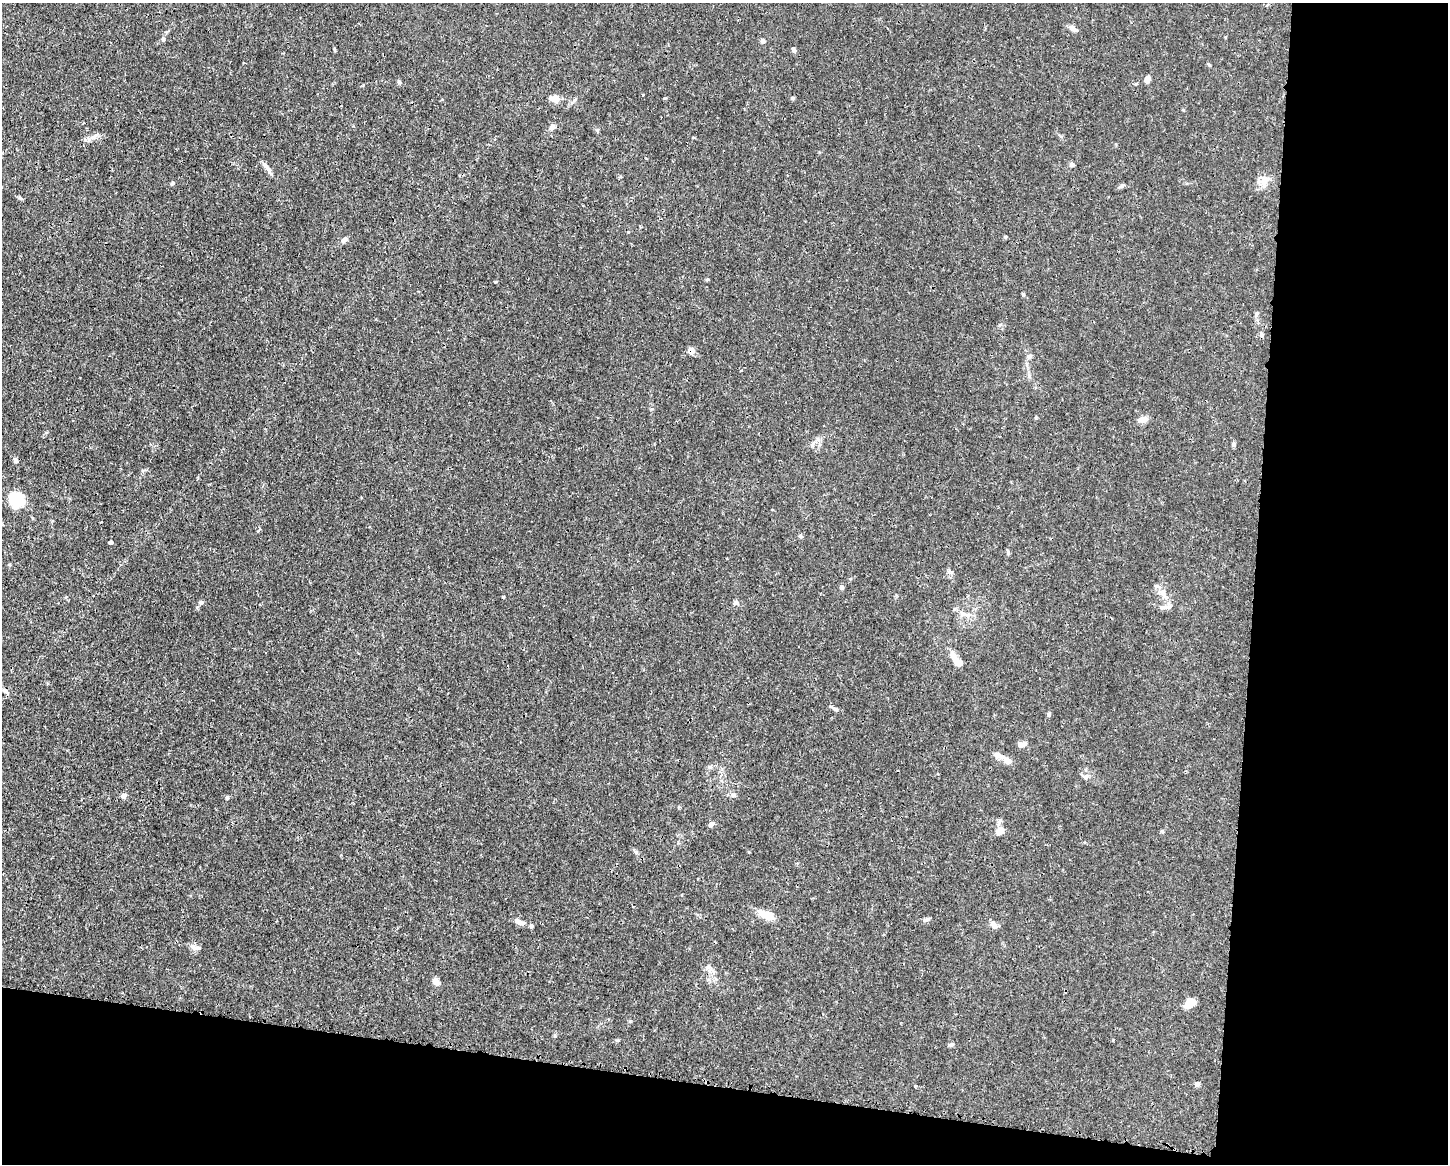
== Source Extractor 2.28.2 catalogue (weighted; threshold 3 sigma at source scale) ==
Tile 12 of 3 x 4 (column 3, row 4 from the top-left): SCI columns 2999-4444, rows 6-1167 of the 4663 x 4660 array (HDU 1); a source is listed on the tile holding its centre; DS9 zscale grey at full resolution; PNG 1450 x 1166 px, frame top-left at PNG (2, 3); no overlay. Shown black and unused: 20% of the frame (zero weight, under 3 of 4 exposures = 1% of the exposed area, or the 3 px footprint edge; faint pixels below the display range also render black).
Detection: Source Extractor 2.28.2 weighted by HDU 2 'WHT'; one run over the whole footprint, this tile lists its part. Background 0.0155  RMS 0.0022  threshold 0.01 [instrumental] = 3 sigma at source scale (4.5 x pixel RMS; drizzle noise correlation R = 1.50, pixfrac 1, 0.05/0.05 arcsec/px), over >= 5 px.
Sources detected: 60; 4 inside a brighter listed object's ellipse — not listed separately; the other 56 listed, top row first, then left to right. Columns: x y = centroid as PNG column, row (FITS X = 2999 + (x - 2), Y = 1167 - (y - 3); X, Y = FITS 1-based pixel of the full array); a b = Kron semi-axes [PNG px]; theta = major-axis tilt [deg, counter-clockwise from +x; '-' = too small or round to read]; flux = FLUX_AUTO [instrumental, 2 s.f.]
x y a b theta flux
1073 29 13 5 -32 0.95
163 39 6 5 - 0.4
763 41 6 5 - 0.62
794 50 7 5 -65 0.53
1147 79 6 5 - 1.5
399 81 6 4 -62 0.36
555 98 11 8 -19 1.7
792 98 5 4 - 0.41
552 127 7 6 - 0.8
94 137 11 4 50 0.72
1072 164 5 4 - 0.75
268 169 16 5 -55 1
1264 181 18 8 85 1.9
172 183 5 4 - 0.32
1121 186 9 4 28 0.41
1005 237 5 3 - 0.23
344 240 8 5 43 0.68
1023 294 5 4 - 0.23
1256 314 6 4 71 0.34
1262 335 6 6 - 0.44
691 350 8 8 - 1.1
1030 356 7 5 -1 0.47
1143 419 12 7 14 1.4
1234 444 6 5 - 0.41
15 460 7 5 -74 0.57
16 500 20 17 -68 5.3
800 536 6 4 -45 0.28
111 542 4 4 - 0.39
842 587 6 5 - 0.46
1163 593 15 6 -77 1.3
503 597 3 3 - 0.26
735 602 6 6 - 0.61
201 603 7 5 38 0.45
955 658 17 7 -64 2
5 691 7 6 - 0.7
835 709 9 5 -24 0.52
1049 714 6 4 77 0.34
1024 744 7 6 - 0.77
999 756 16 6 -22 1.4
1086 777 8 5 42 0.58
733 795 7 5 -2 0.55
124 796 7 6 - 0.61
227 798 5 4 - 0.32
711 824 7 5 43 0.58
1000 831 11 9 37 1.7
767 915 20 8 -23 3.3
927 919 8 5 17 0.48
519 922 11 6 -25 1.2
993 925 11 6 -50 1
531 926 5 5 - 0.45
194 947 13 7 -20 0.94
436 981 8 6 -49 1.3
1189 1003 14 9 35 1.9
951 1045 8 3 11 0.36
1197 1084 7 5 50 0.48
916 1086 3 3 - 0.29
Overlapping masked pixels (flux is a lower limit): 1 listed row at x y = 691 350
Unlisted compact peaks at least as high as the median listed source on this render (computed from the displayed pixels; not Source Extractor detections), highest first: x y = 495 282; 1036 418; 630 1021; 597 130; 636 852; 20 198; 555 1036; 708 279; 617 1040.